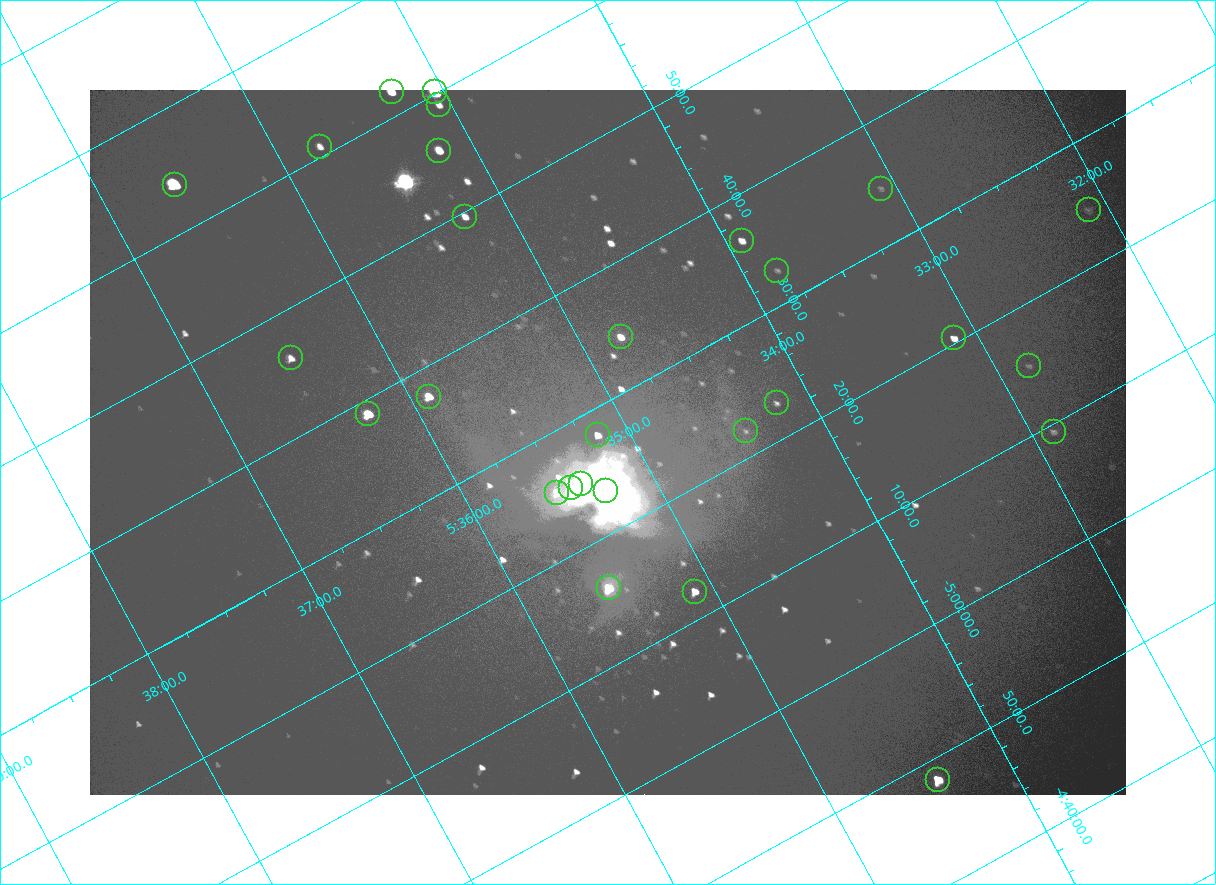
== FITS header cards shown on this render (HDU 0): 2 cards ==
NAXIS1  =                 2072
NAXIS2  =                 1410

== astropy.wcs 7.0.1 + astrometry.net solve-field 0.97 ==
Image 2072 x 1410 px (HDU 0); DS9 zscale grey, zoomed out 1/2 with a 90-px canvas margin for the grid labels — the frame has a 2x2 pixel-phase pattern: the four 2x2 pixel phases sit at different levels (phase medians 96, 100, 100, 168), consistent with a one-shot-colour (mosaic) sensor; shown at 1/2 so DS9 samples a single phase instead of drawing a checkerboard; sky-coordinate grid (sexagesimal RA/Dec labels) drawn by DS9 from the SOLVED WCS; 28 Tycho-2 reference stars matched to detected sources circled (green)
Header WCS: none
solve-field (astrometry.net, Tycho-2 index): SOLVED blind (the file carries no WCS)
Solved WCS: RA---TAN-SIP/DEC--TAN-SIP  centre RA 05:35:08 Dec -05:27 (83.78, -5.45 deg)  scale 2.55 arcsec/px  FOV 88.1' x 59.8'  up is -152 deg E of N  parity flipped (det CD > 0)
(file carries no celestial WCS; the grid is the blind solution)
Tycho-2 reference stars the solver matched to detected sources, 28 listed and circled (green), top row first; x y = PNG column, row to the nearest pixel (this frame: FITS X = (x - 90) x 2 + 1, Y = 1410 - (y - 90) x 2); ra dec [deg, ICRS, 3 dp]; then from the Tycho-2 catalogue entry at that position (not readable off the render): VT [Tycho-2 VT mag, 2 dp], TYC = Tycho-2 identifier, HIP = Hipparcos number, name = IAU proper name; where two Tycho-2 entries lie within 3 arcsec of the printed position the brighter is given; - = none
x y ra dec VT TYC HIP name
392 92 83.816 -6.033 7.12 4778-1358-1 - -
435 92 83.761 -6.002 4.70 4778-1403-1 26199 -
439 105 83.765 -5.984 8.95 4778-1377-1 - -
320 147 83.942 -6.013 8.95 4778-1351-1 - -
439 150 83.796 -5.927 7.42 4778-1370-1 - -
175 185 84.149 -6.065 5.71 4778-1379-1 26345 -
880 188 83.271 -5.577 10.70 4774-816-1 - -
1088 210 83.027 -5.407 10.64 4774-422-1 - -
465 216 83.808 -5.827 8.43 4778-1364-1 - -
742 241 83.480 -5.607 8.83 4774-850-1 - -
777 270 83.455 -5.546 10.93 4774-913-1 - -
620 337 83.696 -5.571 8.07 4774-809-1 - -
954 338 83.281 -5.341 8.59 4774-473-1 26021 -
290 358 84.122 -5.770 8.64 4778-1069-1 - -
1028 366 83.207 -5.255 10.70 4774-524-1 - -
428 396 83.975 -5.628 7.32 4778-1369-1 - -
776 403 83.546 -5.382 10.28 4774-846-1 - -
368 414 84.063 -5.648 6.51 4778-1378-1 26314 -
746 431 83.604 -5.368 10.89 4774-818-2 - -
1054 432 83.221 -5.156 10.21 4774-573-1 - -
598 435 83.791 -5.465 8.45 4774-849-1 - -
580 484 83.845 -5.416 5.03 4774-933-1 26235 -
571 488 83.860 -5.417 6.19 4774-934-1 - -
606 491 83.819 -5.390 5.06 4774-931-1 26221 -
556 492 83.881 -5.421 8.46 4774-935-1 - -
608 588 83.881 -5.267 6.87 4774-906-1 26258 -
694 592 83.776 -5.204 7.81 4774-915-1 - -
938 780 83.600 -4.804 6.81 4774-926-1 26137 -